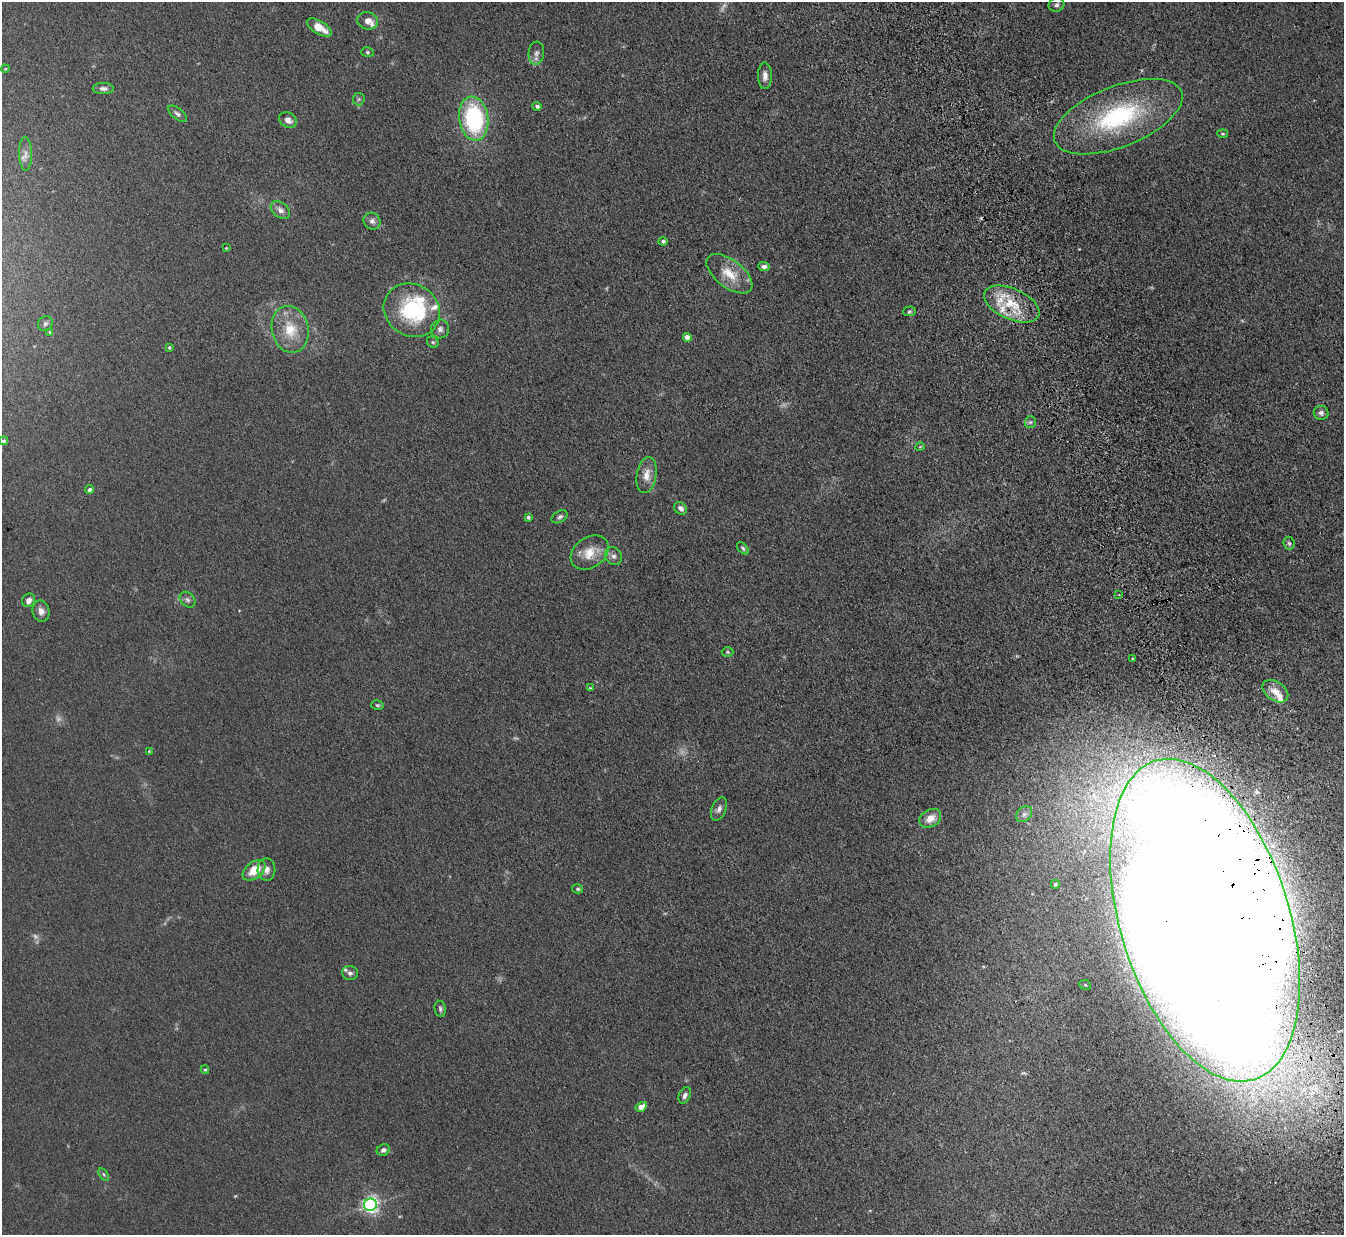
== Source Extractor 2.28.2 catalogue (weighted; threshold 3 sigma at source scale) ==
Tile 6 of 4 x 4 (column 2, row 2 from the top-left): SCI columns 1417-2758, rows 2636-3868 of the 5515 x 5398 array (HDU 1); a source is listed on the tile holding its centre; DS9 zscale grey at full resolution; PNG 1346 x 1237 px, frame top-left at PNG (2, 2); each listed source drawn as its Kron ellipse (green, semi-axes under 4 px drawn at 4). Shown black and unused: <1% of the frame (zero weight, under 3 of 5 exposures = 4% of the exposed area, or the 3 px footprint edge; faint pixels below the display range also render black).
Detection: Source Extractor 2.28.2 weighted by HDU 2 'WHT'; one run over the whole footprint, this tile lists its part. Background 0.0415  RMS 0.0047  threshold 0.0211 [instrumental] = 3 sigma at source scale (4.5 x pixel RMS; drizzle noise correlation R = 1.50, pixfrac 1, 0.05/0.05 arcsec/px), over >= 5 px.
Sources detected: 84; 4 too faint to see at this stretch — neither listed nor drawn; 8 inside a brighter listed object's ellipse — not listed separately; the other 72 listed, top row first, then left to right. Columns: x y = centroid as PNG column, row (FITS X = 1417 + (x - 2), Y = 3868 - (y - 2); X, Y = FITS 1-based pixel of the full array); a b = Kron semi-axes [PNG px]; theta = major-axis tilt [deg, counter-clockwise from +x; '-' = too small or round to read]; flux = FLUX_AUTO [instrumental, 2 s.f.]
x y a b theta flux
1056 5 8 6 24 1.3
368 21 10 8 -13 3.2
319 27 14 6 -32 6.5
367 52 6 4 -16 0.7
536 53 11 8 84 2.2
5 69 4 3 - 0.4
765 76 13 7 -89 2.8
103 88 10 5 -1 1.9
359 99 6 6 - 0.85
537 106 4 4 - 0.99
177 114 11 5 -38 1.4
1118 117 68 30 22 62
474 119 22 14 -82 53
288 120 9 7 -30 2.8
1223 134 5 3 - 0.57
25 154 17 6 -89 2.5
280 210 11 7 -40 2.5
372 221 9 8 - 1.9
663 241 4 4 - 1.1
226 248 3 3 - 0.34
764 267 5 4 - 2.1
729 274 27 13 -38 11
1012 304 29 15 -24 16
412 310 29 25 -33 43
909 311 6 5 - 0.85
45 324 8 7 - 1.2
290 329 24 18 -78 14
440 329 9 9 - 2
50 332 4 3 - 0.45
687 337 4 4 - 4.3
433 342 6 5 - 0.78
169 347 4 3 - 0.58
1321 413 7 7 - 1.6
1030 422 6 5 - 0.89
3 441 5 4 - 1.1
920 447 4 3 - 0.36
647 475 18 10 81 5.1
90 489 4 4 - 1.4
680 508 7 5 -42 1.9
528 517 4 4 - 0.93
560 517 9 5 31 1.2
1289 543 6 5 - 1
743 548 7 4 -47 0.93
590 553 21 15 36 9.2
613 556 9 8 - 2.2
1119 595 3 2 - 0.38
29 600 7 6 - 2.3
187 600 9 6 -44 1.5
41 611 11 8 -76 2.5
728 652 6 5 - 0.74
1133 659 4 3 - 0.66
590 688 4 3 - 0.43
1275 691 14 9 -36 4.9
377 705 6 4 -15 0.71
149 751 4 4 - 0.37
719 809 12 7 67 2.1
1024 814 9 6 45 1.5
930 818 11 8 30 5.5
254 870 13 8 39 9.3
266 870 11 9 88 3
1055 884 4 4 - 0.65
578 889 5 4 - 0.8
1205 920 167 84 -73 4100
350 973 8 7 - 1.4
1085 985 6 4 -23 0.9
440 1009 8 5 -81 1.1
205 1070 4 4 - 0.51
685 1095 8 5 63 1.7
641 1107 6 4 31 4.7
383 1150 7 5 25 1.6
104 1175 7 4 -58 0.78
370 1205 6 6 - 170
Overlapping masked pixels (flux is a lower limit): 2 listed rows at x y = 1012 304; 1205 920
Isophote crosses this tile's border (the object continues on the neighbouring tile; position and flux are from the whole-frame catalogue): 1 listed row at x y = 3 441